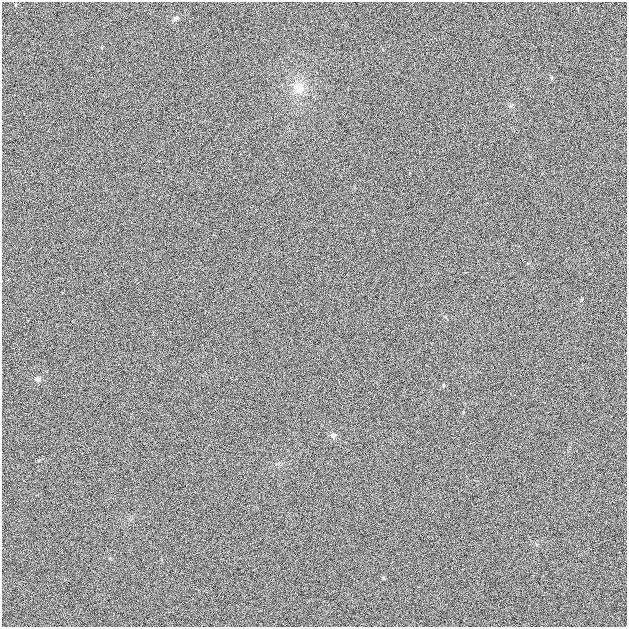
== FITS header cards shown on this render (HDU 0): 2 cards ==
NAXIS1  =                  625
NAXIS2  =                  625

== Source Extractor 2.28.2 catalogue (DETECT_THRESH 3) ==
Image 625 x 625 px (HDU 0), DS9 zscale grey, 1 PNG px = 1 image px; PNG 629 x 629 px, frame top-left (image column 1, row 625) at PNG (2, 2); no overlay
Background 7.59e-04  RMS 0.058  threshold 0.174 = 3 sigma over >= 5 px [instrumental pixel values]
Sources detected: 5; all 5 listed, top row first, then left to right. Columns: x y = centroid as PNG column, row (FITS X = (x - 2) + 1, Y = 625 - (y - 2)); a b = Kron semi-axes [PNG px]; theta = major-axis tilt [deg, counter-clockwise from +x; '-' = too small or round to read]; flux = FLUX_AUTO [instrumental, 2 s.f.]
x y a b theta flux
176 18 7 5 44 8.5
299 88 17 14 -85 61
38 379 6 6 - 11
444 385 4 3 - 3.3
333 435 7 6 - 9.4